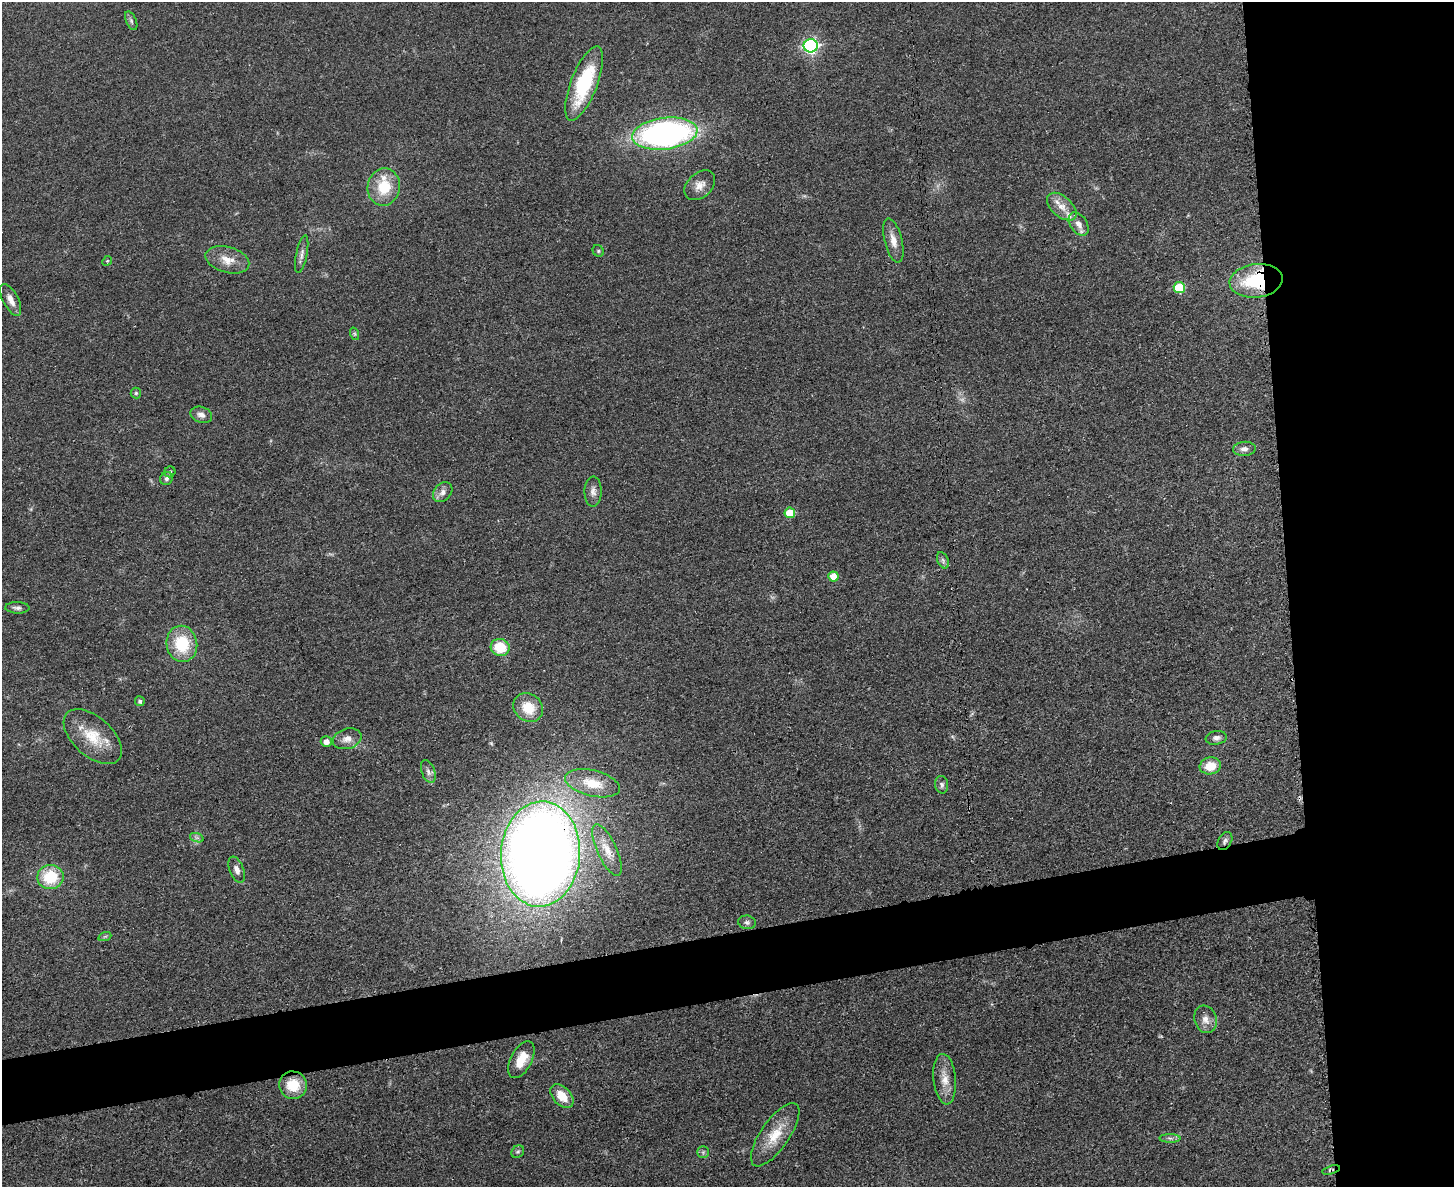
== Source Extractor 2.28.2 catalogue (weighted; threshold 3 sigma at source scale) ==
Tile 6 of 3 x 4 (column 3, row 2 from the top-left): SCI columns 3044-4495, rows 2385-3569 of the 4747 x 4767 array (HDU 1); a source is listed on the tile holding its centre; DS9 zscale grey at full resolution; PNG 1456 x 1189 px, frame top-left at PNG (2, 2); each listed source drawn as its Kron ellipse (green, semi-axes under 4 px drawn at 4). Shown black and unused: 16% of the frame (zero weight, under 3 of 4 exposures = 2% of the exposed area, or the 3 px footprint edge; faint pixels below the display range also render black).
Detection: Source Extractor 2.28.2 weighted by HDU 2 'WHT'; one run over the whole footprint, this tile lists its part. Background 0.0462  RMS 0.0051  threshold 0.023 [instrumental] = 3 sigma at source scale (4.5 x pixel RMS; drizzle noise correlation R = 1.50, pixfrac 1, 0.05/0.05 arcsec/px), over >= 5 px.
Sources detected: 61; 1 too faint to see at this stretch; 1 inside a brighter object's white glare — neither listed nor drawn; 1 inside a brighter listed object's ellipse — not listed separately; the other 58 listed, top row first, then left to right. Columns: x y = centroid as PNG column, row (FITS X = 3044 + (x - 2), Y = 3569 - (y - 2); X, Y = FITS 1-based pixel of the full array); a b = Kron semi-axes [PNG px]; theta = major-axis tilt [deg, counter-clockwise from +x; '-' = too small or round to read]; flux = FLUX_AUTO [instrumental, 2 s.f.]
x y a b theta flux
131 21 10 5 -66 1.2
811 46 7 6 - 120
584 83 39 13 69 40
665 134 33 16 7 190
700 185 17 12 42 5.1
384 187 18 16 80 17
1062 207 17 10 -41 6.1
1079 224 13 8 -56 4.2
893 241 22 9 -76 5.4
598 251 6 5 - 0.82
302 254 19 5 79 2.5
227 260 22 13 -16 8.3
107 261 5 4 - 0.62
1256 281 27 16 7 36
1179 287 5 5 - 31
11 300 17 7 -62 4.2
355 334 6 4 -71 0.72
136 393 5 5 - 0.73
201 415 11 8 -19 3.1
1244 449 11 7 5 2.5
170 472 5 5 - 0.9
166 478 7 6 - 1.5
593 491 15 8 89 3.1
443 492 11 8 49 3.1
790 513 5 5 - 13
943 560 8 5 -66 1.4
833 577 5 5 - 7.9
17 608 12 5 -2 1.8
182 644 18 15 -80 22
500 647 9 8 - 15
140 701 5 5 - 1.3
528 708 16 13 -41 12
93 737 35 19 -42 17
1216 738 11 7 9 2.3
347 739 15 10 16 4.4
326 742 5 5 - 3.3
1210 766 11 8 11 9.6
428 772 12 6 -70 2.2
592 783 28 13 -13 14
942 785 9 6 -80 1.5
197 838 7 4 -18 1.2
1225 841 10 6 59 1.6
607 850 28 10 -65 7.6
540 854 53 39 87 840
237 870 14 7 -67 2.9
50 877 13 12 - 21
747 922 9 7 -10 1.7
105 936 7 4 19 0.71
1205 1019 14 11 -72 4.5
521 1060 20 10 62 9.3
945 1079 25 11 -84 7.4
293 1085 14 13 - 12
562 1096 14 9 -47 8.6
775 1135 37 14 55 14
1170 1138 10 4 -1 1.5
518 1152 7 5 42 0.98
703 1152 5 5 - 1
1331 1170 9 3 16 0.97
Overlapping masked pixels (flux is a lower limit): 4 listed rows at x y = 1256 281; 1225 841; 540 854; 1331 1170